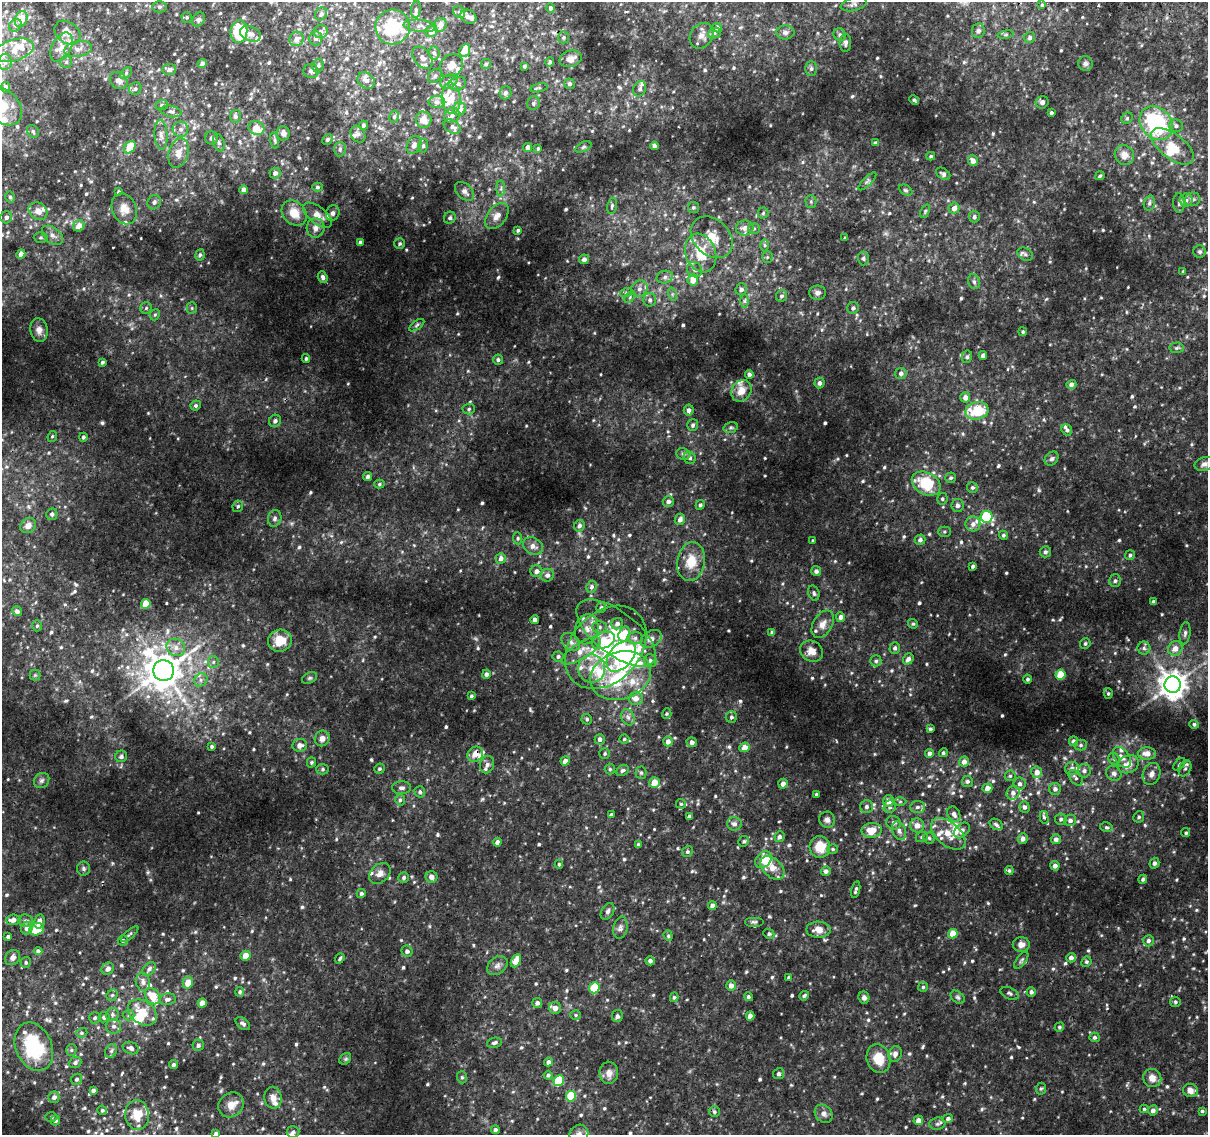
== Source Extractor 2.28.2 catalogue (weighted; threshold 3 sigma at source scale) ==
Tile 10 of 4 x 4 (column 2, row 3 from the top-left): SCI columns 1211-2416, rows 1396-2528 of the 4843 x 5116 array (HDU 1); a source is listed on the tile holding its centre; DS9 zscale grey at full resolution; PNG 1210 x 1137 px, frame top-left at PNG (2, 2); each listed source drawn as its Kron ellipse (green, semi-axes under 4 px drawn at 4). Shown black and unused: <1% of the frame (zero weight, under 2 of 3 exposures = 2% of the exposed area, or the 3 px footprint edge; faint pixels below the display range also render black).
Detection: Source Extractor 2.28.2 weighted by HDU 2 'WHT'; one run over the whole footprint, this tile lists its part. Background 0.0382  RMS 0.0061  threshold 0.0272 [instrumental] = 3 sigma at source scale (4.5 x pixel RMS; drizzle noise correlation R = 1.50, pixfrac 1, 0.0396/0.0396 arcsec/px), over >= 5 px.
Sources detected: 814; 2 inside a brighter object's white glare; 2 cosmic-ray / hot-pixel residue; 2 long thin detections or spike segments (spike, bleed or trail) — neither listed nor drawn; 55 inside a brighter listed object's ellipse — not listed separately; of the other 753, all 500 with FLUX_AUTO >= 0.913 (the completeness limit of this list) listed and drawn (253 fainter detections not listed), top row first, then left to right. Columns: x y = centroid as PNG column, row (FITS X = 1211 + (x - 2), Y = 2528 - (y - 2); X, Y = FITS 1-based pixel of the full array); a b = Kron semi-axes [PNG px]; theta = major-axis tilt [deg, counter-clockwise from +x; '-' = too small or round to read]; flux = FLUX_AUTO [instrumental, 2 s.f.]
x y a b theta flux
854 4 13 6 14 2
1042 5 4 4 - 0.93
159 7 7 5 0 1.1
550 8 5 4 - 1.3
416 9 8 5 83 1.5
459 12 6 5 - 1.4
321 14 7 5 54 1.9
187 17 5 5 - 0.92
468 17 8 6 -29 2.2
21 19 8 6 68 10
198 20 7 5 59 1.4
15 25 7 5 43 1.7
440 25 7 6 - 3.1
420 26 16 6 -5 2.9
393 27 17 17 - 26
717 28 5 4 - 2.1
431 31 6 5 - 4.1
978 31 7 6 - 1.6
239 32 11 8 83 29
321 32 7 6 - 2.6
785 32 9 7 3 2.3
67 33 14 10 -37 6.8
714 33 6 5 - 1.3
250 34 11 7 -21 3.2
840 35 6 6 - 1.3
1006 35 8 4 9 1
701 36 14 11 56 4.5
564 37 6 6 - 1.1
315 38 7 6 - 2.1
1030 38 6 5 - 1.6
297 39 7 6 - 3.2
845 43 9 5 88 1.5
61 47 16 9 61 6.2
78 49 14 7 11 3.8
14 50 20 10 17 10
465 50 6 5 - 9.3
434 53 7 5 -81 1.5
422 58 13 8 -52 3.3
571 59 11 8 17 4.6
5 62 8 6 89 2.9
66 62 6 6 - 1.3
550 62 5 4 - 1.4
202 64 5 4 - 1.9
486 64 5 5 - 1.1
1085 64 7 7 - 1.7
318 66 7 5 73 1.1
451 66 12 10 43 5.1
524 66 4 3 - 1
169 69 7 5 5 2.3
811 69 7 5 89 1.6
311 71 7 7 - 1.8
126 73 7 4 47 1.1
435 76 8 6 46 1.7
119 81 9 8 - 2.8
366 81 9 7 -39 2.7
449 81 9 6 29 3.1
457 84 9 6 15 2.2
569 84 5 5 - 1.5
6 87 5 4 - 3.2
539 88 9 3 11 0.98
135 89 6 6 - 1.6
640 89 8 6 67 1.7
505 93 6 6 - 2.1
451 98 16 9 -86 10
914 100 5 3 - 1.2
437 102 8 6 0 2
1042 102 6 6 - 1.7
533 103 7 6 - 1.5
162 105 6 5 - 1.1
3 106 22 16 -43 17
459 109 7 6 - 5
171 111 10 5 -10 2
1051 113 3 3 - 1.2
452 115 8 7 - 2.6
235 116 6 5 - 2.1
394 117 6 5 - 1.1
1127 118 6 5 - 0.99
424 120 8 7 - 4.6
1156 123 18 15 -48 58
363 125 5 4 - 1.2
1176 126 7 6 - 1.8
452 127 9 6 -30 2.5
256 128 8 6 -20 9.4
180 129 8 7 - 2.4
33 131 7 5 -57 1.3
283 133 7 6 - 2.7
358 134 9 7 -58 1.9
161 135 15 6 -86 3.5
212 138 6 6 - 2.3
327 139 6 4 46 1.1
275 140 8 4 -81 1.2
219 143 9 5 -72 1.6
875 143 4 3 - 1.1
414 145 9 6 63 2.4
423 146 6 5 - 1.2
654 146 4 4 - 1.6
1172 146 25 12 -37 13
130 147 7 5 50 14
528 147 4 4 - 2.7
583 147 8 4 27 1.1
340 149 7 6 - 1.3
538 149 3 3 - 1.1
178 153 15 9 74 5.9
1124 155 10 9 - 5.1
931 156 4 3 - 0.92
973 161 5 5 - 3.4
275 173 5 5 - 2.5
943 174 8 5 -34 1.4
1100 176 5 3 - 0.93
867 181 12 3 45 1.1
317 187 5 4 - 1.1
501 189 8 4 89 1.3
244 190 4 4 - 4.3
905 190 7 5 -27 1
465 191 11 7 -44 3
119 192 3 3 - 1.1
10 197 5 4 - 1.2
1192 199 8 7 - 1.8
1186 200 6 6 - 1.9
154 202 7 6 - 1.7
811 202 6 5 - 1.2
1149 203 7 5 73 1.5
1179 203 10 6 -89 1.6
612 206 8 4 78 1.1
693 207 5 5 - 1.1
954 208 5 5 - 3.4
124 209 16 12 -67 6.5
38 211 10 8 -36 5.1
925 211 7 4 65 0.93
294 213 14 11 -47 7.6
333 213 8 6 68 2.2
763 213 5 5 - 1.1
317 215 17 8 -39 5.6
497 216 15 9 51 4.7
6 217 6 6 - 2.5
974 217 5 5 - 1.6
450 218 6 5 - 1.3
79 226 6 5 - 4.6
315 228 9 9 - 3.4
745 228 9 7 7 3.4
754 229 5 5 - 1.1
518 230 3 3 - 0.95
52 235 12 7 -38 3.2
41 237 7 5 1 1.2
712 237 23 18 -43 14
845 238 3 3 - 0.99
360 242 4 3 - 1.7
400 244 5 5 - 1.1
765 245 6 4 -89 1
1200 252 6 6 - 1.2
701 253 20 15 -69 19
21 254 4 4 - 3.7
1025 254 8 6 -30 1.6
200 255 5 4 - 1.1
767 257 5 5 - 0.93
863 258 7 5 -90 1.2
584 259 5 4 - 2.4
694 270 8 7 - 2.3
1183 272 4 3 - 0.99
323 277 6 4 -72 1.9
665 277 8 6 16 2
693 280 6 5 - 6.8
974 282 7 5 -73 1.5
639 289 9 7 45 2.9
741 289 6 5 - 2.1
626 293 6 4 19 1.1
818 293 8 7 - 2
672 294 7 4 -72 1.1
782 296 6 5 - 1.5
630 297 7 4 47 1
650 300 7 6 - 2.2
745 301 7 4 -90 1.2
146 308 6 5 - 1
192 308 5 5 - 0.96
853 308 6 5 - 1.8
155 315 6 4 67 0.93
417 325 9 4 36 1.2
39 330 12 8 -81 3.1
1023 332 4 4 - 1
1176 348 7 5 3 1.2
983 355 4 4 - 2.6
967 357 6 5 - 1.3
306 358 4 3 - 0.95
498 360 5 5 - 1.5
102 362 3 3 - 1.1
901 373 6 5 - 2.1
749 375 4 4 - 2.4
819 383 5 5 - 2.2
1071 384 5 4 - 2.5
741 391 11 9 57 6.9
965 397 5 5 - 3.7
196 405 5 5 - 1.2
469 409 6 5 - 1.2
689 410 5 5 - 2.4
977 411 12 8 12 21
275 421 6 5 - 2
693 425 6 5 - 1.3
731 427 7 5 16 1.3
1067 430 6 5 - 1.5
52 436 5 4 - 0.96
83 437 4 4 - 1.2
683 454 7 6 - 1.4
690 458 6 5 - 1.5
1052 459 8 6 44 1.5
1204 464 10 7 19 2.1
368 476 5 4 - 1.7
951 478 5 5 - 1.1
379 484 5 4 - 0.98
926 484 15 11 -29 25
972 487 5 5 - 1.1
942 499 6 5 - 1.1
668 501 5 5 - 2.2
700 505 5 4 - 1.1
958 505 6 6 - 1.8
238 506 6 5 - 1.1
52 514 6 5 - 1.3
986 517 6 6 - 34
275 518 8 6 78 1.9
680 519 6 5 - 2.4
973 524 7 7 - 2.9
28 526 8 7 - 2.9
579 526 6 5 - 2
944 532 6 5 - 1
1003 535 5 4 - 0.96
518 538 6 4 -84 1
920 540 5 5 - 2.1
813 541 3 3 - 1
533 546 10 8 -31 3.5
1045 552 6 5 - 1.4
1130 555 5 5 - 1.3
501 558 5 5 - 2.6
691 562 19 14 80 12
973 566 4 4 - 1.4
536 571 6 6 - 2.5
816 571 5 5 - 2.1
547 575 7 6 - 2.4
1115 581 6 5 - 1.4
591 587 6 5 - 1.5
814 593 8 5 -73 1.4
1153 602 3 3 - 1.4
146 604 5 4 - 15
601 608 5 5 - 1.2
17 611 5 4 - 2.1
840 617 5 4 - 2.7
535 619 4 4 - 1.9
617 624 6 5 - 2.6
823 624 15 9 60 4.9
913 624 5 4 - 0.98
37 626 5 4 - 0.97
599 627 7 6 - 1.6
587 629 15 11 74 6.1
772 632 4 4 - 1.5
616 633 47 21 -38 31
1185 633 11 5 82 1.9
624 634 8 5 73 14
635 638 7 6 - 2
651 639 11 8 29 4
603 640 12 7 26 7.9
280 641 12 11 - 12
571 642 10 7 -41 3
1085 644 5 5 - 1.1
176 647 10 8 -32 3.9
606 647 47 34 47 69
895 648 6 5 - 1.8
1144 648 6 6 - 1.6
1175 648 7 7 - 4.5
581 651 22 8 32 6.9
811 651 12 10 -32 5.4
621 656 18 11 49 81
558 657 5 5 - 1.6
908 659 6 5 - 2.4
650 660 6 6 - 1.8
876 661 5 5 - 1.5
213 662 6 5 - 1.2
592 669 14 13 - 9.3
163 670 10 10 - 1200
486 674 4 4 - 2
35 675 5 5 - 0.93
620 675 31 23 19 38
1060 675 5 5 - 14
310 678 8 5 26 1.2
1028 679 4 4 - 1.1
201 680 7 6 - 2.1
1173 685 8 8 - 800
1108 693 5 4 - 0.95
471 696 4 3 - 1
636 698 7 6 - 4.5
667 714 5 4 - 0.97
628 717 8 6 -68 2.2
731 717 5 5 - 1.2
587 719 5 5 - 1.1
1194 724 5 4 - 1.3
930 729 4 4 - 1.1
322 738 8 7 - 3.7
600 739 5 5 - 2.3
624 739 5 4 - 0.91
668 741 5 4 - 3.5
1073 741 5 4 - 1.5
692 742 5 5 - 2.1
300 745 7 6 - 3.5
1081 745 6 5 - 1.2
212 746 4 4 - 0.96
744 747 5 5 - 5.8
929 753 4 4 - 2.5
943 753 4 4 - 1
475 754 8 7 - 4.5
605 754 5 5 - 1
1147 754 9 6 1 5.5
121 756 6 6 - 1.8
1122 757 12 7 -54 3.7
1114 759 6 5 - 1.2
565 761 4 4 - 3.3
311 762 5 4 - 1
964 762 5 5 - 3.5
1128 764 11 8 29 5.9
1179 764 7 4 48 1.1
487 765 9 7 76 2.5
1072 768 7 6 - 2.1
1185 768 8 5 62 1.8
322 769 6 5 - 1
379 769 5 5 - 1
610 769 5 5 - 1.1
623 770 7 5 26 1.5
1084 771 7 6 - 1.9
1037 772 5 5 - 3.9
641 773 6 5 - 1.2
1114 773 8 7 - 2.1
1151 774 11 8 72 3.5
1010 776 5 5 - 0.95
1076 778 9 5 -52 1.7
42 780 8 7 - 1.8
967 781 5 5 - 1.4
654 783 5 5 - 8.4
783 784 5 4 - 3.1
1019 784 6 6 - 1.8
402 788 9 6 0 2
987 788 5 4 - 3.7
1055 789 6 6 - 2
420 792 6 5 - 1.4
1013 793 7 6 - 2.7
816 794 3 3 - 0.97
400 800 5 5 - 1.3
889 801 6 5 - 4.8
900 801 6 4 0 0.91
681 804 5 4 - 0.98
866 807 6 6 - 1.8
890 807 6 6 - 2.2
917 807 7 6 - 2
1025 807 5 5 - 1.8
954 814 8 6 -63 2.5
611 815 4 3 - 1.7
689 816 4 3 - 1.3
1044 817 6 4 -78 1.4
1139 817 6 5 - 1.2
1061 819 6 5 - 1.4
827 820 8 8 - 2.1
1070 820 6 5 - 2.1
893 823 7 6 - 2
734 824 7 6 - 2.4
996 824 7 5 -32 1.3
917 825 7 7 - 4.5
1106 827 6 4 -13 1.1
872 830 10 7 9 8.9
962 830 9 6 44 2.4
899 831 10 6 -69 2.6
1186 833 5 4 - 1
948 834 20 11 -40 10
779 837 5 5 - 1.8
922 837 6 5 - 1
929 838 5 5 - 1.1
1023 838 5 4 - 2.2
1056 839 5 5 - 2.1
744 841 6 5 - 1.1
497 842 4 4 - 3
638 844 4 4 - 1.1
820 847 11 10 - 10
833 849 5 4 - 0.94
687 852 6 5 - 1.2
763 860 9 7 47 9.4
1154 863 5 5 - 2
559 864 4 3 - 0.95
1055 866 5 4 - 2.5
84 868 7 6 - 1.3
772 868 14 9 -42 7.7
1009 870 4 4 - 1.1
826 871 5 4 - 2.2
380 873 12 9 43 3.7
431 877 6 6 - 3
404 878 5 5 - 1.7
1143 879 4 4 - 1.3
856 890 8 3 76 1.4
361 893 4 4 - 1.1
712 906 4 4 - 2.6
608 911 9 6 58 2
13 920 7 5 4 3.1
26 921 7 6 - 1.6
39 921 7 5 77 2.9
754 922 10 5 0 1.4
27 928 6 6 - 2.8
620 928 11 7 80 2.3
37 929 7 6 - 12
818 930 12 8 -1 5.7
130 934 11 3 40 0.93
769 934 5 5 - 1.3
953 934 5 4 - 9.1
668 936 5 4 - 0.94
8 937 4 3 - 1.7
123 940 5 4 - 1
1148 941 6 5 - 2
1021 945 8 7 - 3.4
38 951 4 4 - 2
407 951 6 5 - 1.7
246 956 5 5 - 7.8
12 958 8 7 - 2.4
340 958 5 3 - 1
1071 958 5 4 - 2.4
1021 960 10 4 54 1.4
516 961 7 4 64 8.4
650 961 5 4 - 1.8
26 962 5 5 - 1.1
1086 962 5 5 - 1.1
497 966 11 8 39 2.6
108 969 6 5 - 2.4
149 969 8 5 45 2.1
789 977 4 3 - 0.98
143 982 9 7 -81 2.8
188 982 6 5 - 7.6
731 986 5 5 - 3.6
923 987 5 5 - 1
594 988 5 5 - 23
240 992 5 4 - 1.4
1031 992 5 4 - 1.7
1010 993 9 5 -25 1.4
112 995 6 5 - 1.1
153 996 9 6 -48 10
804 996 5 4 - 1.1
674 997 5 4 - 1
748 997 5 4 - 1.3
958 997 8 5 -40 1.4
864 998 6 5 - 2.1
167 999 8 6 9 2.3
1175 1002 5 5 - 1
202 1003 4 4 - 4.9
537 1003 5 5 - 2.2
555 1008 6 6 - 4.3
142 1012 16 11 -36 14
112 1014 6 6 - 1.5
129 1015 6 5 - 1.2
576 1015 5 5 - 1
617 1016 6 5 - 1.7
750 1016 4 4 - 3.8
104 1017 5 5 - 1.7
95 1018 6 5 - 1.3
243 1024 8 5 -39 2.3
114 1026 7 7 - 2.4
1059 1027 5 4 - 0.93
82 1033 6 4 19 0.98
1095 1037 5 5 - 1.4
494 1043 8 5 12 1.5
198 1045 6 5 - 1.4
34 1047 25 18 -67 37
131 1048 8 6 -22 2.5
71 1050 5 5 - 1.1
111 1051 7 5 63 1.4
895 1054 8 6 75 2.6
878 1058 15 12 -73 11
345 1059 6 5 - 1.1
75 1062 6 5 - 1.5
549 1062 4 4 - 3
174 1065 4 4 - 1.6
609 1073 11 9 89 3.6
779 1074 5 5 - 1.4
548 1075 4 4 - 1.1
462 1077 6 5 - 1
1152 1078 9 9 - 4.7
77 1079 6 5 - 1.2
559 1081 5 5 - 27
1041 1089 6 5 - 0.99
93 1090 4 3 - 1.6
1190 1091 7 6 - 3.7
571 1096 5 5 - 16
54 1097 5 5 - 2.4
273 1098 11 8 -78 4.5
231 1105 13 11 44 5.9
1144 1109 4 4 - 0.94
102 1110 5 4 - 0.99
1153 1110 5 4 - 2.6
1202 1111 4 3 - 0.96
714 1112 5 5 - 1.1
824 1114 10 8 -46 2.5
137 1115 15 12 -85 12
51 1117 6 4 1 0.95
948 1119 5 4 - 1.5
55 1120 5 4 - 1.4
918 1120 5 5 - 3.3
937 1124 8 6 5 1.4
495 1130 4 4 - 1.4
293 1132 6 5 - 1.1
216 1133 4 4 - 1.2
579 1134 10 9 - 3
Overlapping masked pixels (flux is a lower limit): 1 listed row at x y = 475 754
Isophote crosses this tile's border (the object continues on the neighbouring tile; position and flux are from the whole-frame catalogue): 3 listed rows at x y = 3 106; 216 1133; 579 1134